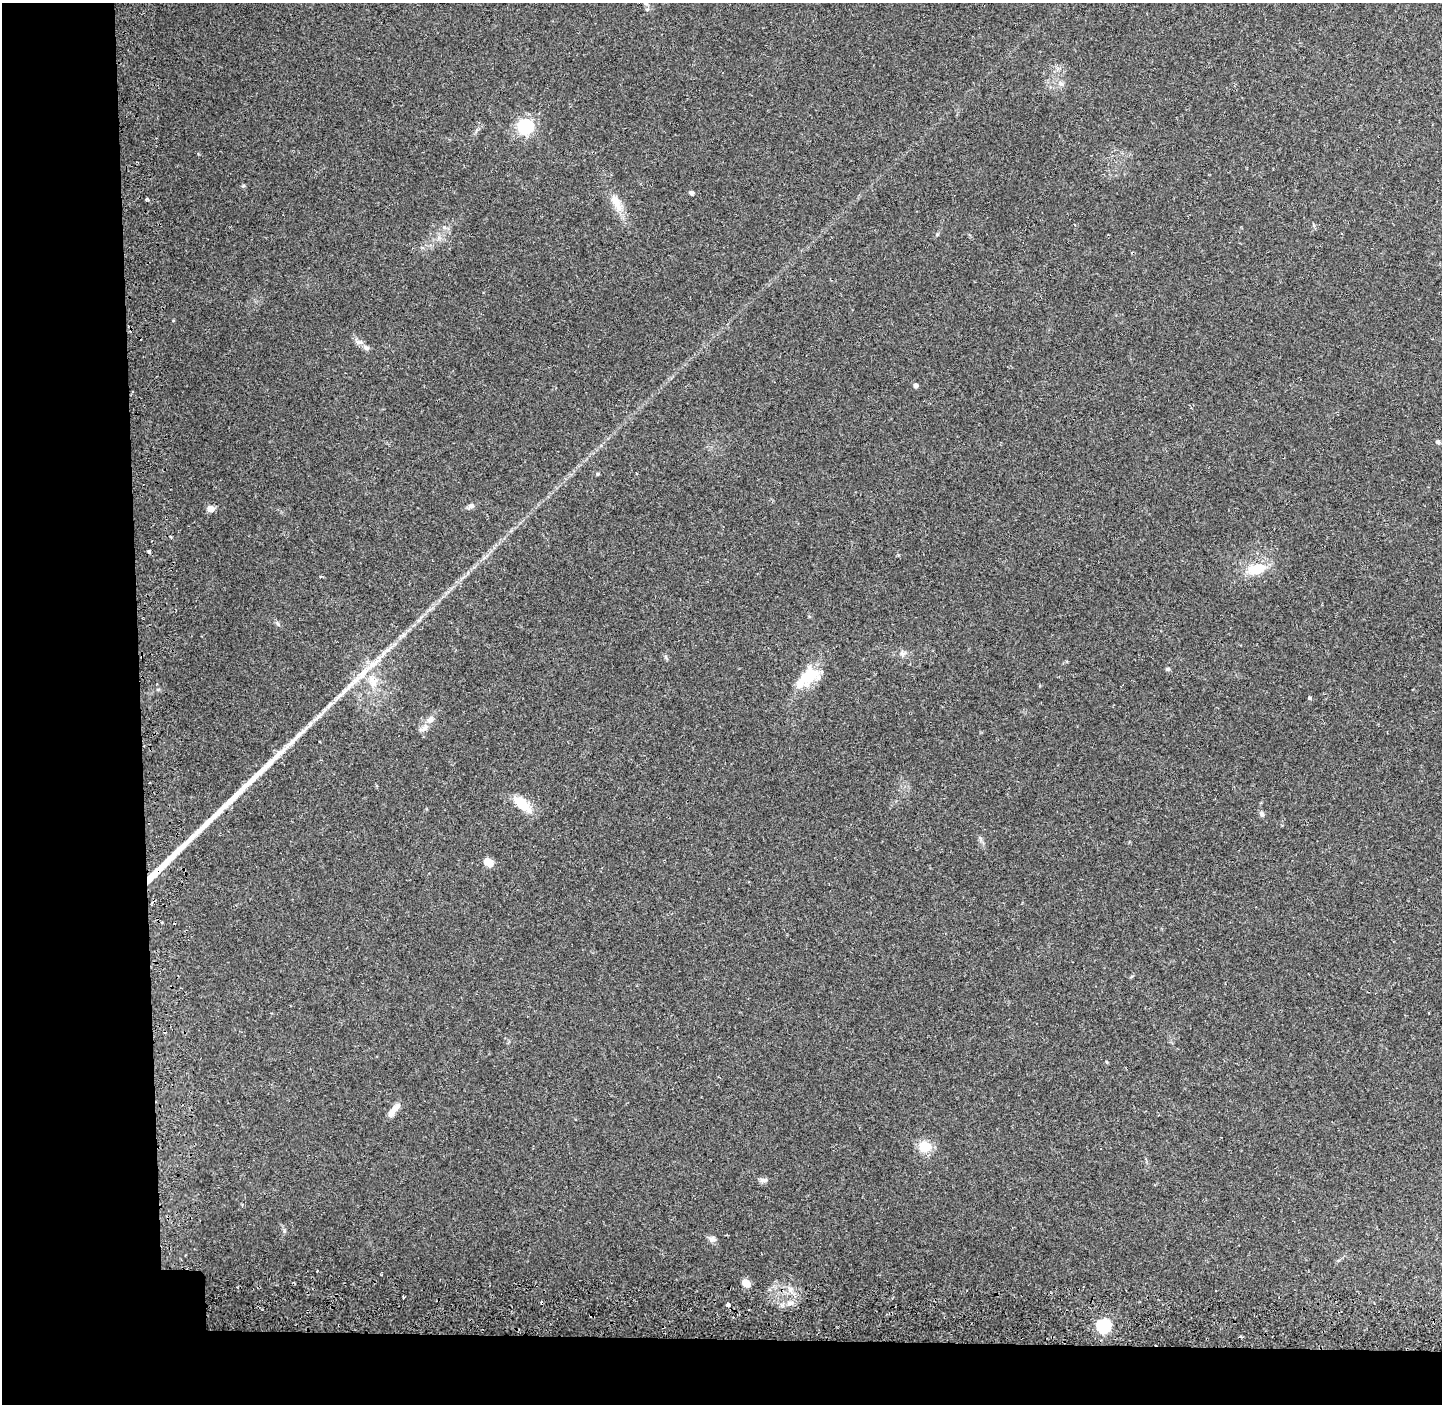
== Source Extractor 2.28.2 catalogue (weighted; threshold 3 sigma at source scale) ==
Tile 7 of 3 x 3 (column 1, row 3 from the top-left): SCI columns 120-1559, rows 66-1467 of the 4556 x 4328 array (HDU 1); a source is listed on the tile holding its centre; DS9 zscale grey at full resolution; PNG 1444 x 1406 px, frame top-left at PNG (2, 3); no overlay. Shown black and unused: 14% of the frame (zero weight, under 2 of 3 exposures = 5% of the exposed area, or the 3 px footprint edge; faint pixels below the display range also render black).
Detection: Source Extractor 2.28.2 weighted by HDU 2 'WHT'; one run over the whole footprint, this tile lists its part. Background 0.0756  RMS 0.0048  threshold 0.0215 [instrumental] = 3 sigma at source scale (4.5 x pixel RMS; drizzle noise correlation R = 1.50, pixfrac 1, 0.0396/0.0396 arcsec/px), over >= 5 px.
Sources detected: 49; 3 cosmic-ray / hot-pixel residue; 4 long thin detections or spike segments (spike, bleed or trail) — not listed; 5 inside a brighter listed object's ellipse — not listed separately; the other 37 listed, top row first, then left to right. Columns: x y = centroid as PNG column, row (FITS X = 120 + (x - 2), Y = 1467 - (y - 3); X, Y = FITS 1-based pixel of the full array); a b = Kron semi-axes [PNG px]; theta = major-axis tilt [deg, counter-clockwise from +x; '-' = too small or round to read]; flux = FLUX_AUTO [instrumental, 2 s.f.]
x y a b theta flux
646 3 9 3 -45 1
1061 84 7 4 -18 1.1
525 127 7 6 - 120
243 186 6 4 19 0.56
691 193 5 4 - 1.5
147 200 4 3 - 1.7
616 202 26 10 -62 7.3
444 227 7 4 -1 1
366 347 10 7 -33 1.9
916 386 5 4 - 1.9
1438 442 5 4 - 1.3
597 474 5 4 - 0.7
471 506 9 7 14 1.5
210 509 5 5 - 6.3
170 536 4 3 - 0.48
149 551 3 3 - 1.8
1257 569 26 13 15 12
320 576 3 3 - 0.64
902 654 8 6 -8 1.5
373 664 38 7 40 10
1167 669 5 5 - 0.72
807 676 27 22 5 13
373 682 16 14 -77 7.4
1309 698 3 3 - 1.2
430 720 11 8 58 2.8
522 804 29 12 -43 9.1
1262 814 8 6 -65 1.4
488 862 10 8 -41 4.7
396 1107 15 8 47 3
925 1147 14 12 -6 8.9
763 1180 9 6 3 1.7
712 1239 9 8 - 1.8
746 1283 10 7 -43 3.6
403 1297 3 2 - 0.63
790 1303 9 6 26 2
728 1305 4 3 - 2.4
1103 1326 7 6 - 78
Isophote crosses this tile's border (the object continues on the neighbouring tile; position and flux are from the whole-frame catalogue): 1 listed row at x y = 646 3
Unlisted compact peaks at least as high as the median listed source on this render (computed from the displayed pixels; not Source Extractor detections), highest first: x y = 284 1230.